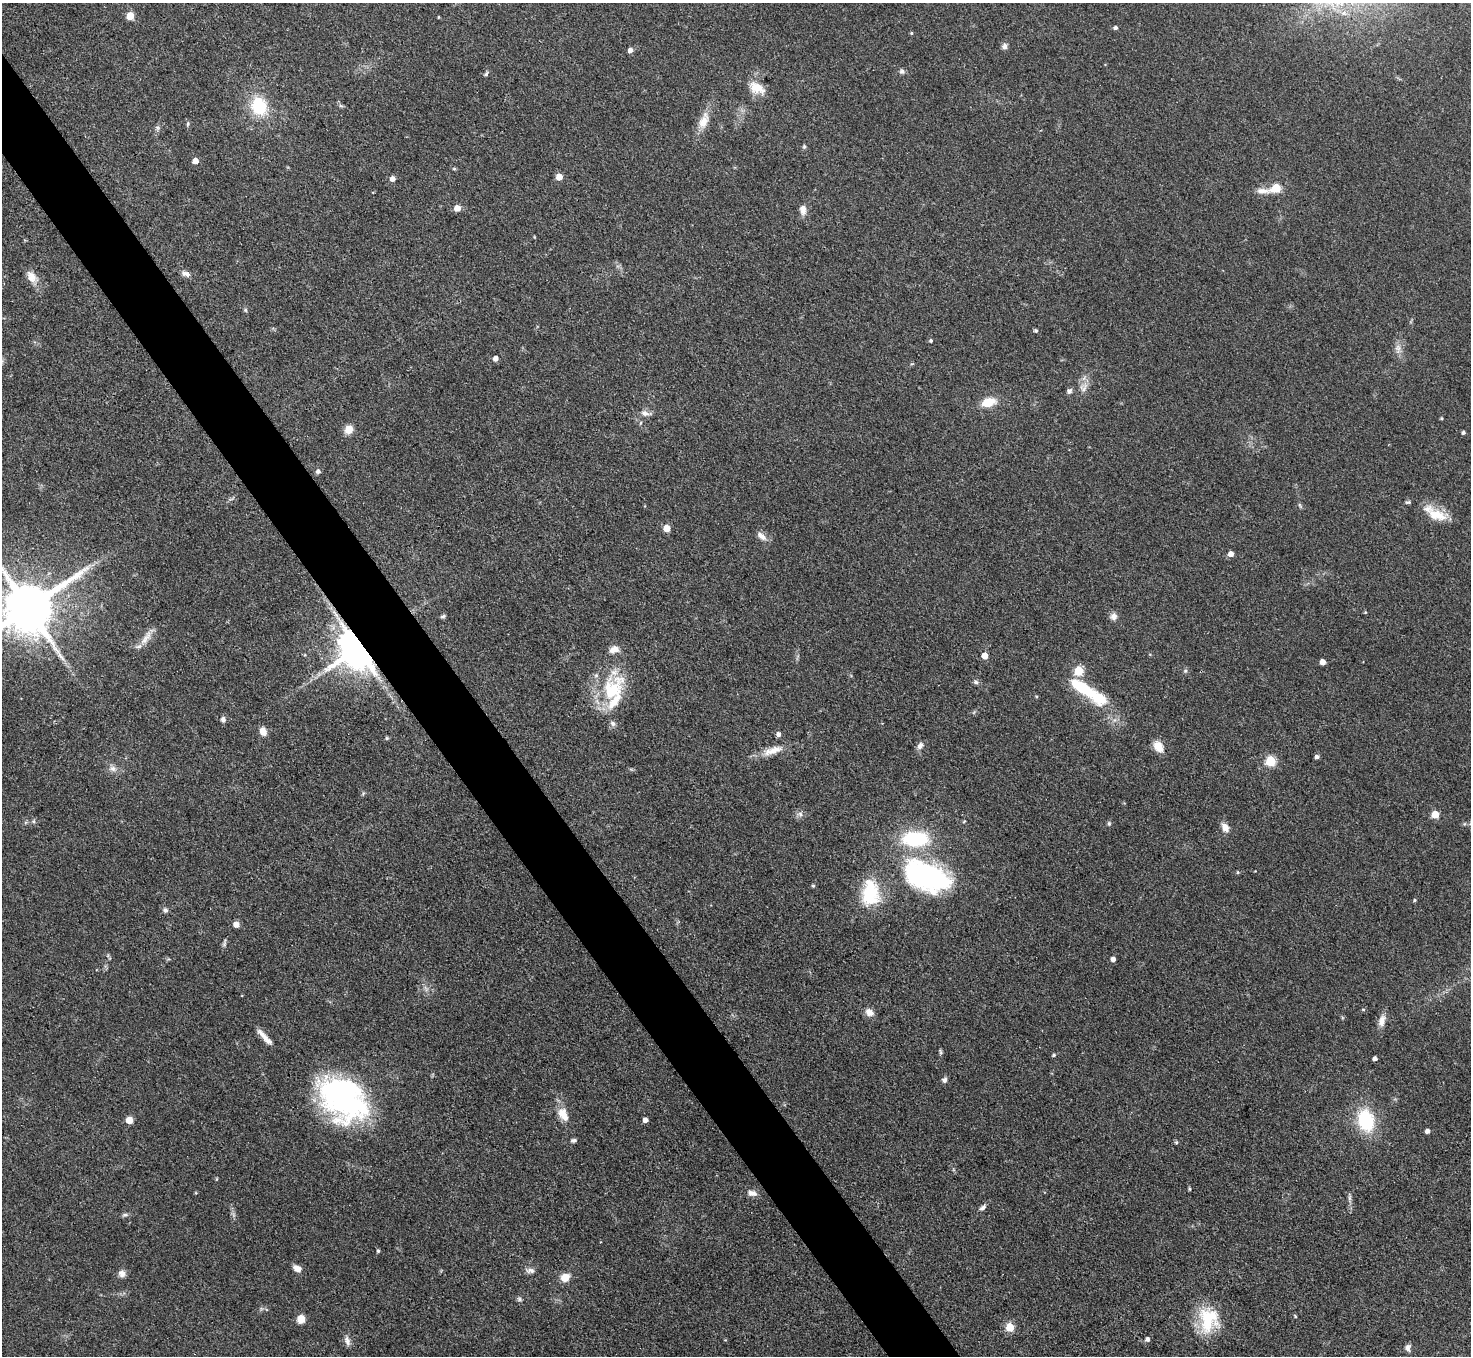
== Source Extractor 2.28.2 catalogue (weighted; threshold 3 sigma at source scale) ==
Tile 11 of 4 x 4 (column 3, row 3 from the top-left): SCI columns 2940-4408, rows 1651-3004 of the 5879 x 5872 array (HDU 1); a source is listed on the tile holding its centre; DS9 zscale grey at full resolution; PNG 1473 x 1358 px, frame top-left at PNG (2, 3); no overlay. Shown black and unused: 5% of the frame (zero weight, under 3 of 4 exposures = <1% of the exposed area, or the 3 px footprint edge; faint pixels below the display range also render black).
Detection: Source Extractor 2.28.2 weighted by HDU 2 'WHT'; one run over the whole footprint, this tile lists its part. Background 0.0683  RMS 0.0056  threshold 0.0252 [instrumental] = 3 sigma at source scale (4.5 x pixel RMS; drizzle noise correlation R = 1.50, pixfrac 1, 0.05/0.05 arcsec/px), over >= 5 px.
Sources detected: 129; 2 inside a brighter object's white glare — not listed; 5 inside a brighter listed object's ellipse — not listed separately; the other 122 listed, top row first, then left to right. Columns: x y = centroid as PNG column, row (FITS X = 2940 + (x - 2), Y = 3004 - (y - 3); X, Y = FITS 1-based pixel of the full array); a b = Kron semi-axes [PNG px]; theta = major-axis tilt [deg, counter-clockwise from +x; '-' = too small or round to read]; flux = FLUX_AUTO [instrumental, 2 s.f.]
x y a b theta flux
130 16 5 5 - 14
438 17 4 3 - 0.45
1116 28 4 4 - 1.3
911 33 4 4 - 0.64
1004 46 7 6 - 2.2
630 50 5 5 - 2.7
902 71 7 6 - 1.5
486 74 8 4 62 0.98
757 88 21 13 -26 9.1
259 106 20 17 -66 25
341 106 7 4 -19 0.92
703 122 22 12 65 7.7
188 124 7 3 81 0.85
157 128 7 5 -60 1.2
804 146 6 4 70 0.94
195 161 5 5 - 4.6
454 169 6 3 -19 0.63
559 177 5 5 - 7.1
392 179 5 5 - 2.8
1276 188 6 5 - 22
1262 191 23 7 -2 4.7
457 208 5 5 - 6.1
803 210 14 9 -86 3.8
534 237 5 3 - 0.45
186 274 13 7 -21 2.6
32 277 18 11 -50 6.1
245 310 6 5 - 0.8
1036 331 5 5 - 0.89
931 341 4 4 - 1
1398 348 14 7 -82 3.6
495 358 5 5 - 2.8
1083 388 14 11 54 4.7
1069 391 7 7 - 1.6
988 402 14 8 17 12
645 413 13 7 -13 3
1441 418 4 3 - 0.65
349 429 9 8 - 6.2
1463 432 4 4 - 1.3
318 471 5 5 - 1.9
1408 502 7 4 9 0.95
1300 505 7 4 -70 0.93
1438 514 29 15 -28 12
667 528 5 5 - 8.9
761 536 15 7 -40 3.6
1231 554 5 5 - 3.8
28 608 16 14 36 3300
1365 612 4 4 - 0.54
443 616 7 4 19 0.98
1114 616 9 8 - 3
146 638 25 9 55 6
358 648 11 9 -56 2100
305 655 5 3 - 0.5
985 656 5 5 - 5.2
1322 662 4 4 - 4.5
1079 671 5 5 - 25
1185 671 6 5 - 0.97
976 682 7 6 - 1.3
1082 687 36 12 -33 26
611 690 47 27 67 38
1036 696 5 3 - 0.54
223 720 8 6 -83 1.9
263 731 9 7 -69 4.7
778 734 6 5 - 1.8
387 738 5 4 - 0.72
920 746 10 7 55 2.4
1158 747 14 9 -56 6.4
773 750 30 9 19 8.4
1317 757 4 4 - 1.9
1271 761 5 5 - 38
113 769 11 8 -19 3
363 793 6 4 57 0.79
800 814 8 6 -4 2
1435 814 5 5 - 14
33 821 6 5 - 0.98
964 821 5 3 - 0.52
1109 823 6 5 - 0.94
1225 828 12 8 -62 4.2
915 839 27 15 -1 43
1238 872 5 4 - 0.71
927 876 59 33 -22 98
813 886 5 4 - 0.73
870 894 29 25 72 27
1414 900 5 4 - 0.74
165 910 8 6 -38 1.5
236 924 5 5 - 4.9
224 943 12 4 74 1.2
1113 959 5 4 - 2.7
1363 1009 5 4 - 0.67
869 1012 12 9 -32 3.8
1382 1021 16 9 73 4.2
265 1037 24 6 -47 4.9
940 1052 8 4 -81 0.94
1054 1055 6 4 28 0.83
1375 1059 4 4 - 1.8
944 1080 7 6 - 1.6
343 1098 57 39 -41 130
562 1113 15 12 72 6.5
129 1120 5 5 - 9.8
645 1120 4 4 - 2.7
1366 1120 21 15 -77 35
1427 1131 4 4 - 2.2
574 1140 7 5 6 1.3
1176 1142 5 4 - 0.81
1189 1189 5 3 - 0.65
196 1193 5 3 - 0.49
752 1193 13 7 -7 3.1
1350 1198 10 4 90 1.5
983 1207 10 5 43 1.9
125 1215 9 4 0 1.2
378 1251 4 4 - 0.8
297 1268 10 6 -30 4
530 1271 13 6 -6 2.3
122 1274 9 8 - 2.9
565 1277 10 8 33 6.6
519 1299 7 6 - 1.2
1295 1316 5 4 - 0.72
301 1319 7 7 - 6.7
1209 1320 32 25 89 26
1010 1327 5 5 - 19
1147 1339 5 5 - 1.9
347 1341 14 7 -69 2.8
1408 1348 9 7 83 2.2
Overlapping masked pixels (flux is a lower limit): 1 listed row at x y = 358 648
Isophote crosses this tile's border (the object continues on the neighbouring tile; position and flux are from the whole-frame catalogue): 1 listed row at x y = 28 608